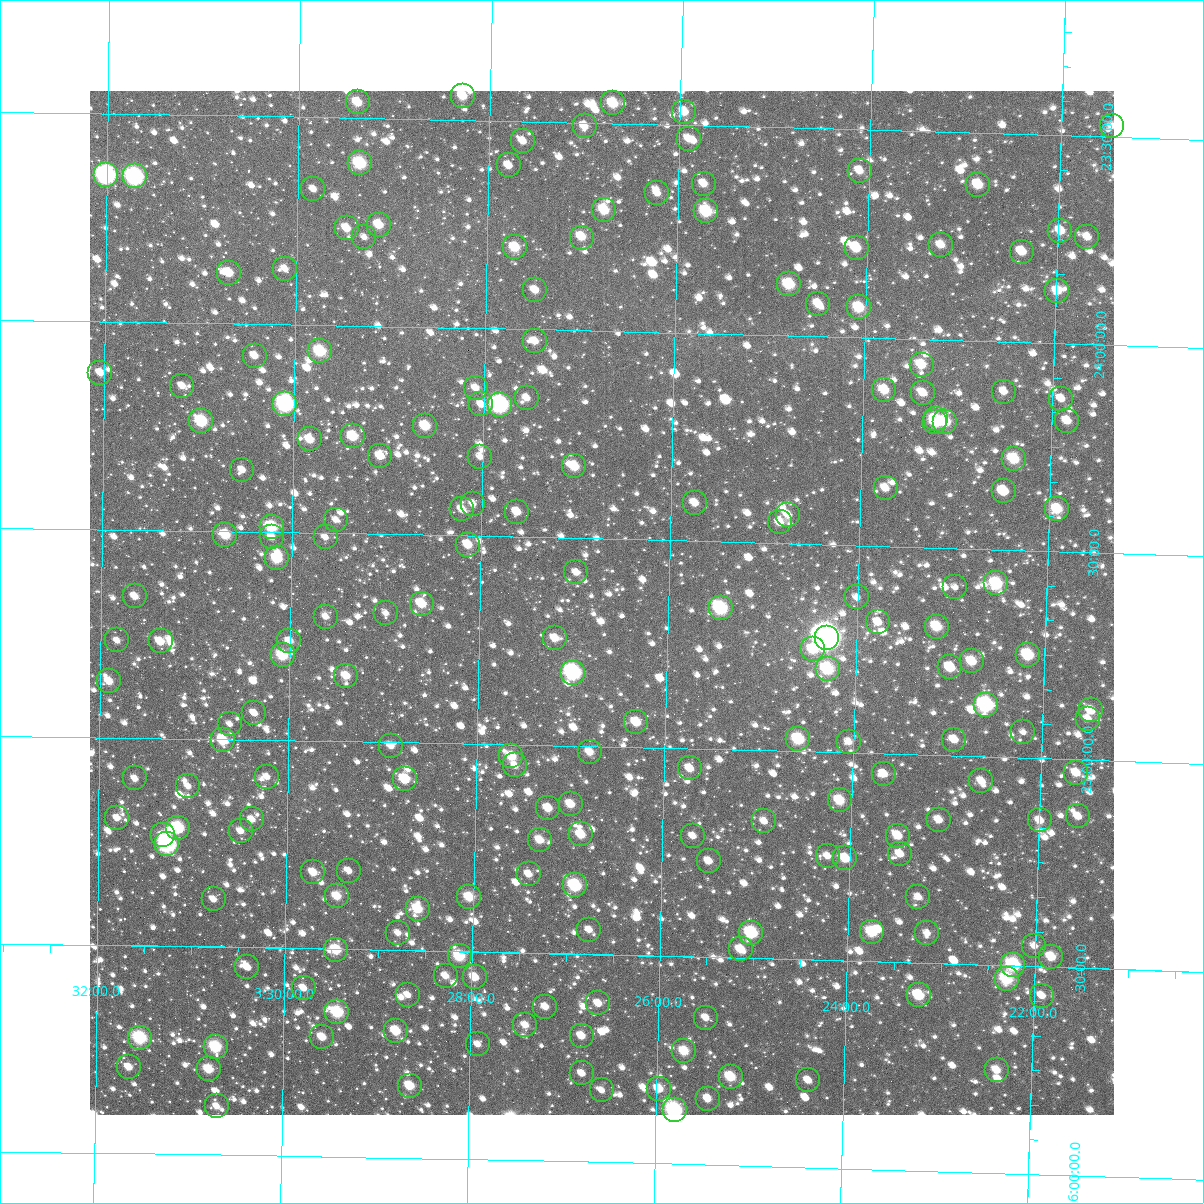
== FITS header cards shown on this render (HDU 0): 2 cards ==
NAXIS1  =                 1024
NAXIS2  =                 1024

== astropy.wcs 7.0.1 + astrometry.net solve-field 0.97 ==
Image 1024 x 1024 px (HDU 0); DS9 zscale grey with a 90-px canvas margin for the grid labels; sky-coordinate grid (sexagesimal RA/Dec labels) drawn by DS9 from the SOLVED WCS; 201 Tycho-2 reference stars matched to detected sources circled (green)
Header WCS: RA---TAN-SIP/DEC--TAN-SIP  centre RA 03:26:42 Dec +24:39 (51.68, +24.65 deg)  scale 8.66 arcsec/px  FOV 147.8' x 147.9'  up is +179 deg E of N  parity flipped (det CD > 0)
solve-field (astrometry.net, Tycho-2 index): VERIFIED the header's WCS against the Tycho-2 star catalogue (verified at 6 index scales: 17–201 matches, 0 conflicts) and refined it, rather than solving blind
Solved WCS: RA---TAN-SIP/DEC--TAN-SIP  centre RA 03:26:42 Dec +24:39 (51.68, +24.65 deg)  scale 8.66 arcsec/px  FOV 147.8' x 147.9'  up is +179 deg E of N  parity flipped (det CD > 0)
The solver's refit moves the header's centre by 0.61 arcsec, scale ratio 1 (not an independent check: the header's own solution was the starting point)
Tycho-2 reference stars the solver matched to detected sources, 201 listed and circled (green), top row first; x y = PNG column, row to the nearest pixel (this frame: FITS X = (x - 90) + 1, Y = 1024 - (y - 91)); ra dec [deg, ICRS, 3 dp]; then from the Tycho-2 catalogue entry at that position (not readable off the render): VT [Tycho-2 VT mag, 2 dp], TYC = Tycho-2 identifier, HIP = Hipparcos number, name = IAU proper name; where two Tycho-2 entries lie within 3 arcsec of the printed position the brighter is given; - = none
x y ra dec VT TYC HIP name
463 96 52.071 +23.442 10.73 1797-1385-1 - -
358 102 52.346 +23.462 10.88 1798-854-1 - -
613 103 51.676 +23.452 10.20 1797-1277-1 - -
684 112 51.488 +23.468 11.03 1797-1193-1 - -
585 126 51.750 +23.508 11.54 1797-859-1 - -
1112 126 50.367 +23.473 12.55 1797-437-1 - -
689 139 51.476 +23.533 11.58 1797-923-1 - -
523 141 51.910 +23.548 11.49 1797-1001-1 - -
360 163 52.337 +23.609 9.46 1798-731-1 - -
509 165 51.946 +23.607 11.60 1797-897-1 - -
860 171 51.025 +23.599 11.36 1797-524-1 - -
106 175 53.003 +23.647 7.45 1798-588-1 - -
135 176 52.927 +23.650 8.08 1798-1012-1 16440 -
704 184 51.433 +23.640 11.49 1797-675-1 - -
978 185 50.713 +23.624 10.53 1797-410-1 - -
313 189 52.458 +23.673 11.58 1798-646-1 - -
657 193 51.555 +23.666 11.68 1797-933-1 - -
604 210 51.693 +23.709 10.27 1797-1269-1 - -
706 211 51.425 +23.706 9.58 1797-1369-1 - -
379 225 52.284 +23.756 10.85 1797-801-1 - -
347 228 52.368 +23.766 11.39 1798-931-1 - -
1060 231 50.493 +23.729 10.94 1797-250-1 - -
364 237 52.322 +23.786 12.86 1797-1419-1 - -
1087 237 50.422 +23.742 11.38 1797-296-1 - -
582 238 51.749 +23.777 10.95 1797-1173-1 16072 -
941 245 50.806 +23.771 11.28 1797-504-1 - -
515 247 51.925 +23.804 10.43 1797-1503-1 - -
857 248 51.027 +23.785 10.94 1797-216-3 15844 -
1022 252 50.593 +23.782 10.93 1797-480-1 - -
285 269 52.529 +23.866 11.65 1798-1167-1 - -
229 273 52.676 +23.878 10.69 1798-788-1 - -
789 284 51.202 +23.876 9.86 1797-705-1 - -
535 290 51.870 +23.906 11.44 1797-1185-1 - -
1057 291 50.496 +23.874 11.18 1797-322-1 - -
818 304 51.124 +23.921 10.99 1797-1163-1 - -
859 307 51.016 +23.928 10.19 1797-418-1 - -
535 341 51.867 +24.028 11.53 1797-759-1 - -
320 351 52.433 +24.062 9.62 1798-918-1 - -
255 356 52.605 +24.076 11.76 1798-597-1 - -
922 365 50.848 +24.061 10.68 1797-382-1 - -
100 373 53.011 +24.123 11.43 1798-159-1 - -
182 386 52.795 +24.151 11.91 1798-367-1 - -
476 388 52.021 +24.144 11.65 1797-1540-1 - -
884 390 50.944 +24.124 10.58 1797-162-1 - -
1004 392 50.629 +24.120 11.49 1797-76-1 - -
923 393 50.841 +24.129 11.36 1797-190-1 - -
527 398 51.886 +24.166 11.57 1797-1481-1 - -
1061 399 50.477 +24.133 11.49 1797-60-1 - -
285 404 52.522 +24.190 8.25 1798-331-1 16295 -
481 404 52.005 +24.183 12.18 1797-1155-1 - -
500 405 51.957 +24.183 7.98 1797-657-1 16132 -
936 419 50.806 +24.191 10.56 1797-332-1 - -
201 421 52.743 +24.235 9.56 1798-697-1 - -
1067 421 50.460 +24.185 11.12 1797-370-1 - -
935 422 50.807 +24.199 10.30 1797-212-1 - -
945 422 50.780 +24.196 10.17 1797-160-1 - -
425 426 52.152 +24.238 11.18 1797-837-1 - -
353 436 52.342 +24.266 10.19 1798-531-1 - -
310 439 52.456 +24.275 10.65 1798-764-1 - -
380 456 52.269 +24.312 10.65 1797-935-1 - -
480 457 52.005 +24.309 12.02 1797-1131-1 - -
1014 459 50.597 +24.281 10.22 1797-284-1 - -
574 466 51.756 +24.327 10.39 1797-967-1 16074 -
242 470 52.633 +24.351 12.07 1798-211-1 - -
886 488 50.933 +24.361 11.71 1797-192-1 - -
1004 491 50.622 +24.359 10.72 1797-464-1 - -
695 503 51.435 +24.409 11.14 1801-1502-1 - -
473 504 52.022 +24.422 11.87 1801-1468-1 - -
462 509 52.050 +24.436 11.22 1801-1718-1 - -
1057 509 50.478 +24.398 10.20 1801-643-1 - -
517 512 51.905 +24.440 11.21 1801-1425-1 - -
788 515 51.189 +24.432 11.54 1801-1735-1 - -
336 520 52.383 +24.467 11.77 1802-1154-1 - -
780 522 51.210 +24.450 11.22 1801-1656-1 - -
272 527 52.553 +24.487 9.60 1802-1226-1 16305 -
225 535 52.675 +24.508 10.15 1802-1028-1 - -
272 537 52.552 +24.512 11.83 1802-622-1 - -
326 537 52.410 +24.510 11.80 1802-1190-1 - -
468 545 52.033 +24.521 10.77 1801-1402-1 - -
277 558 52.537 +24.563 10.06 1802-1196-1 - -
576 572 51.745 +24.583 11.56 1801-1072-1 - -
996 583 50.633 +24.582 9.62 1801-616-1 - -
955 587 50.742 +24.594 11.90 1801-488-1 - -
135 596 52.911 +24.660 11.45 1802-1304-1 - -
857 597 51.001 +24.626 12.05 1801-470-1 - -
422 604 52.152 +24.665 10.52 1801-1324-1 - -
721 608 51.360 +24.661 9.16 1801-806-1 - -
386 613 52.247 +24.690 11.90 1801-1204-1 - -
326 617 52.406 +24.701 11.88 1802-570-1 - -
878 622 50.943 +24.683 11.40 1801-296-1 - -
937 627 50.787 +24.690 10.19 1801-38-1 - -
555 638 51.798 +24.742 11.24 1801-1449-1 - -
827 638 51.077 +24.724 5.64 1801-1864-1 15861 -
117 640 52.957 +24.767 11.55 1802-1218-1 - -
161 641 52.842 +24.767 11.05 1802-30-1 - -
289 641 52.502 +24.761 11.71 1802-496-1 - -
813 649 51.114 +24.753 10.32 1801-1120-1 - -
283 655 52.518 +24.797 10.10 1802-452-1 - -
1028 655 50.544 +24.752 9.85 1801-412-1 - -
972 661 50.691 +24.771 10.58 1801-550-1 - -
950 667 50.748 +24.787 10.83 1801-300-1 - -
828 669 51.073 +24.799 9.42 1801-36-1 - -
573 673 51.747 +24.824 8.33 1801-822-1 16071 -
346 676 52.349 +24.842 10.96 1802-928-1 - -
109 681 52.977 +24.865 10.96 1802-1358-1 - -
986 705 50.650 +24.875 8.47 1801-629-1 - -
1091 710 50.373 +24.880 10.97 1801-440-1 - -
254 713 52.591 +24.936 11.52 1802-1118-1 - -
1088 719 50.380 +24.901 11.64 1801-660-1 - -
636 722 51.577 +24.939 10.47 1801-1755-1 - -
230 724 52.655 +24.964 11.95 1802-354-1 - -
1023 732 50.550 +24.938 12.52 1801-164-1 - -
798 739 51.145 +24.970 9.66 1801-686-1 - -
223 740 52.673 +25.003 10.23 1802-1214-1 - -
954 740 50.732 +24.961 11.24 1801-637-1 - -
849 742 51.012 +24.973 11.43 1801-545-1 - -
391 746 52.226 +25.009 11.90 1801-720-1 - -
590 752 51.698 +25.013 11.15 1801-804-1 - -
511 756 51.906 +25.028 10.51 1801-716-1 - -
515 765 51.896 +25.050 11.54 1801-1509-1 - -
690 768 51.432 +25.047 11.02 1801-1445-1 - -
1076 773 50.406 +25.031 11.36 1801-244-1 - -
884 774 50.916 +25.048 11.55 1801-374-1 - -
267 777 52.555 +25.089 11.70 1802-1410-1 - -
135 778 52.905 +25.098 12.17 1802-1420-1 - -
405 779 52.188 +25.088 10.22 1801-1437-1 - -
981 781 50.657 +25.058 11.55 1801-574-1 - -
188 786 52.764 +25.114 11.77 1802-1236-1 - -
840 800 51.032 +25.114 10.43 1801-264-1 - -
571 804 51.746 +25.140 10.79 1801-1748-1 - -
548 808 51.806 +25.151 10.90 1801-1415-1 - -
1078 816 50.397 +25.136 11.36 1801-168-1 - -
117 818 52.950 +25.193 11.68 1802-1462-1 - -
252 819 52.592 +25.192 11.94 1802-752-1 - -
939 820 50.767 +25.155 11.22 1801-48-1 - -
1040 820 50.498 +25.148 10.85 1801-631-1 - -
764 821 51.231 +25.170 11.52 1801-1224-1 - -
178 828 52.789 +25.215 9.12 1802-370-1 - -
241 831 52.622 +25.220 11.45 1802-602-1 - -
581 834 51.717 +25.213 10.61 1801-952-1 - -
163 835 52.828 +25.233 11.24 1802-878-1 - -
693 836 51.419 +25.210 11.58 1801-1346-1 - -
898 836 50.874 +25.196 10.90 1801-268-1 - -
540 840 51.826 +25.228 10.92 1801-1386-1 - -
167 844 52.816 +25.255 8.16 1802-378-1 16407 -
900 854 50.867 +25.239 11.54 1801-424-1 - -
828 856 51.060 +25.250 12.33 1801-448-1 - -
845 858 51.012 +25.254 10.57 1801-280-1 - -
709 861 51.375 +25.269 11.72 1801-982-1 - -
349 871 52.332 +25.312 11.92 1802-164-1 - -
313 872 52.427 +25.317 11.14 1802-22-1 - -
529 874 51.853 +25.311 11.66 1801-1392-1 - -
575 885 51.730 +25.336 9.22 1801-1388-1 - -
337 896 52.363 +25.373 10.71 1802-98-1 - -
469 897 52.010 +25.369 10.28 1801-1602-1 - -
918 897 50.815 +25.342 11.51 1801-330-1 - -
214 899 52.691 +25.385 11.87 1802-332-1 - -
418 909 52.147 +25.400 10.40 1801-1314-1 - -
589 930 51.689 +25.442 11.50 1801-732-1 - -
872 932 50.935 +25.429 9.96 1801-332-1 - -
398 933 52.199 +25.459 11.86 1801-984-1 - -
751 933 51.257 +25.439 9.42 1801-910-1 - -
927 933 50.789 +25.428 12.10 1801-356-1 - -
1034 946 50.503 +25.451 11.74 1801-531-1 - -
741 949 51.284 +25.480 10.68 1801-1551-1 - -
336 950 52.362 +25.502 10.12 1802-1069-1 - -
460 956 52.033 +25.512 9.81 1801-1696-1 - -
1051 957 50.456 +25.476 10.81 1801-429-1 - -
1013 965 50.557 +25.498 9.19 1801-359-1 - -
247 967 52.598 +25.548 11.18 1802-945-1 - -
446 976 52.069 +25.560 11.54 1801-1018-1 - -
475 977 51.992 +25.562 10.94 1801-926-1 - -
1007 979 50.573 +25.532 9.47 1801-417-1 - -
304 988 52.447 +25.596 11.50 1802-1065-1 - -
408 995 52.169 +25.608 12.57 1801-1152-1 - -
919 995 50.806 +25.578 10.12 1801-505-1 - -
1042 996 50.478 +25.570 12.27 1801-415-1 - -
598 1003 51.660 +25.618 11.38 1801-1166-1 - -
545 1007 51.801 +25.629 11.55 1801-1062-1 - -
337 1012 52.356 +25.652 9.49 1802-1093-1 - -
706 1018 51.373 +25.646 11.61 1801-1006-1 - -
525 1025 51.854 +25.674 11.88 1801-1381-1 - -
396 1031 52.199 +25.695 10.40 1801-1351-1 - -
582 1036 51.703 +25.697 11.05 1801-1357-1 - -
322 1037 52.395 +25.713 11.15 1802-1051-1 - -
140 1038 52.882 +25.722 9.11 1802-1343-1 16429 -
478 1044 51.980 +25.723 11.88 1801-1165-1 - -
216 1047 52.680 +25.741 9.47 1802-15-1 - -
684 1051 51.428 +25.728 10.40 1801-1311-1 - -
129 1067 52.911 +25.792 10.83 1802-597-1 - -
209 1069 52.697 +25.794 10.41 1802-165-1 - -
997 1070 50.592 +25.752 11.28 1801-393-1 - -
582 1073 51.700 +25.787 11.38 1801-1201-1 - -
731 1077 51.302 +25.787 10.20 1801-883-1 - -
808 1080 51.095 +25.790 11.20 1801-371-1 - -
410 1086 52.159 +25.826 10.53 1801-1061-1 - -
659 1089 51.493 +25.820 10.60 1801-1107-1 - -
602 1090 51.646 +25.827 11.92 1801-1079-1 - -
708 1099 51.362 +25.841 11.33 1801-1261-1 - -
217 1106 52.674 +25.883 12.04 1802-447-1 - -
675 1110 51.450 +25.871 8.52 1801-1271-1 15980 -